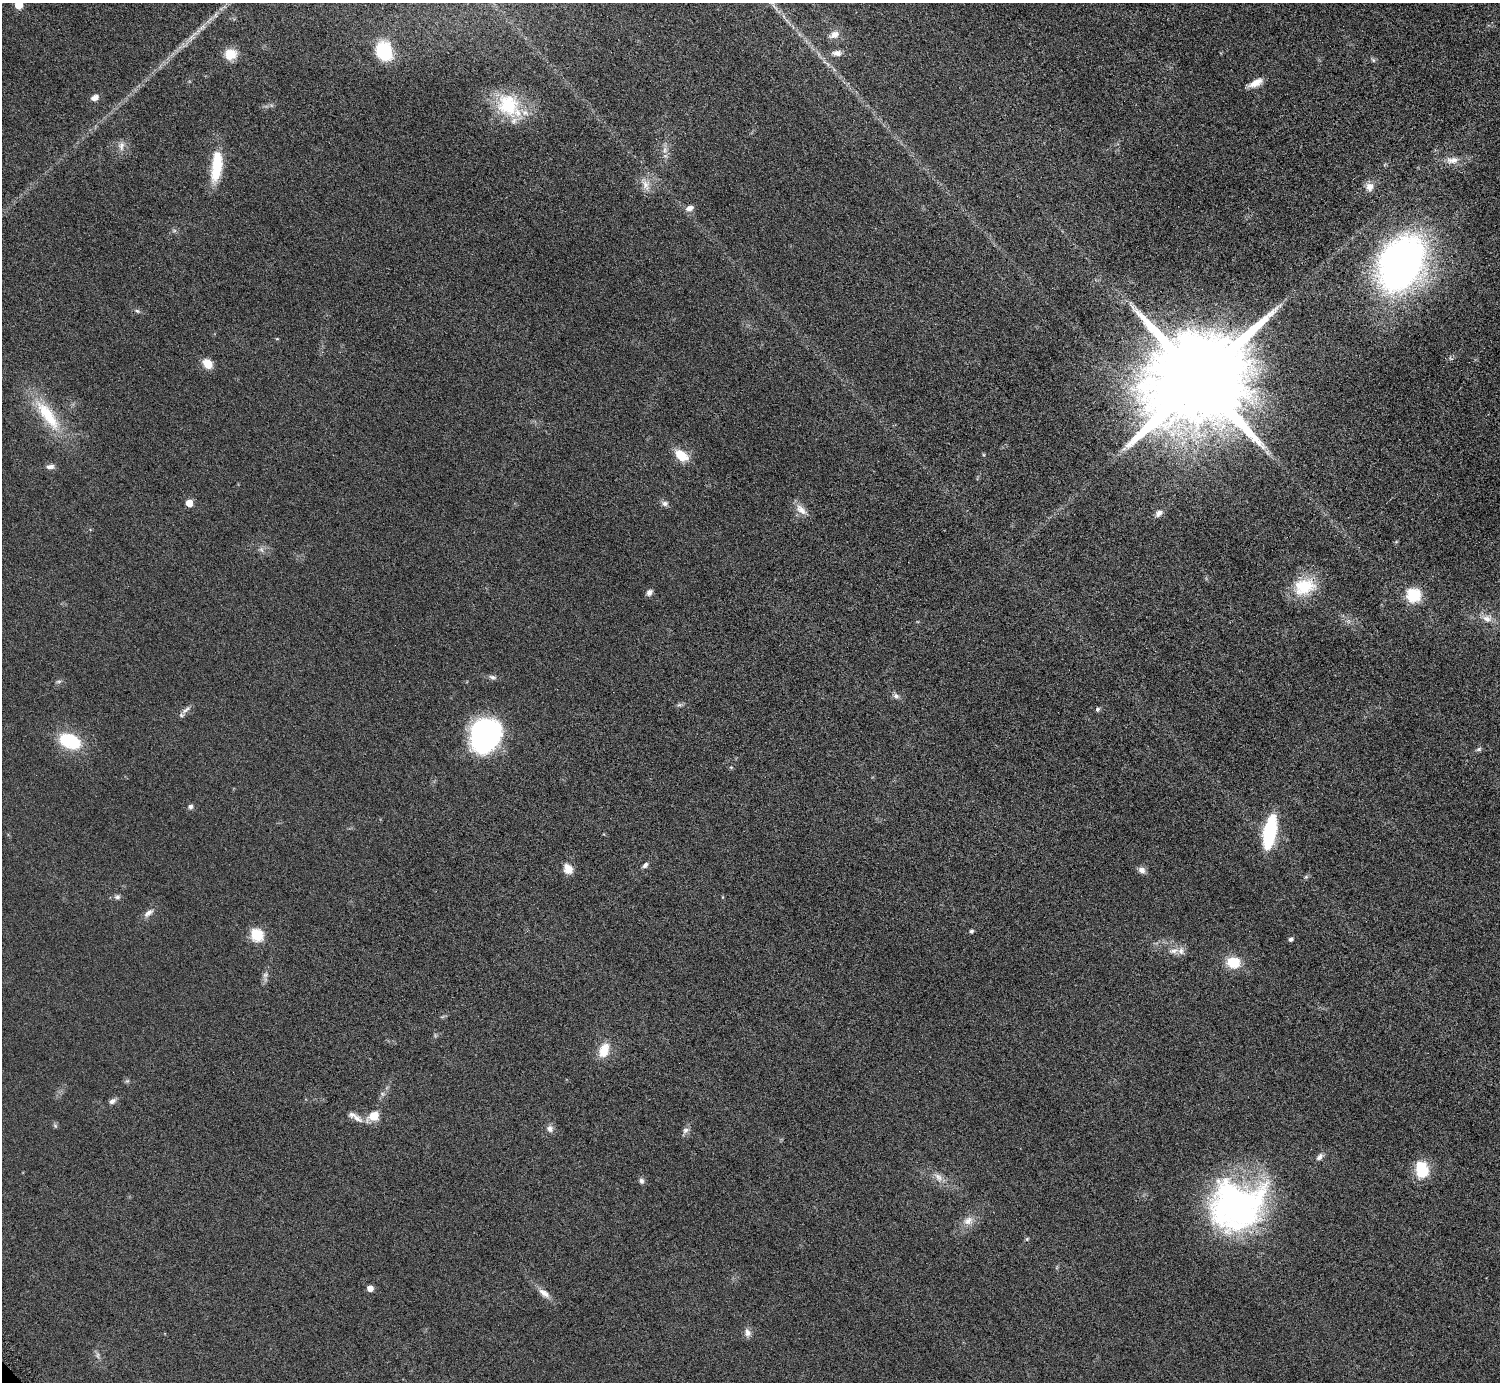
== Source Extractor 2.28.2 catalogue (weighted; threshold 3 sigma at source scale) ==
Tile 10 of 4 x 4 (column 2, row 3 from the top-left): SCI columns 1511-3008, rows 1557-2936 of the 6016 x 6014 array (HDU 1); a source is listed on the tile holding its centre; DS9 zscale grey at full resolution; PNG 1502 x 1384 px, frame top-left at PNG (2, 3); no overlay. Shown black and unused: <1% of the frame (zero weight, under 4 of 8 exposures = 1% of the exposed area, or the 3 px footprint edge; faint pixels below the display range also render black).
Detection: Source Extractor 2.28.2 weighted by HDU 2 'WHT'; one run over the whole footprint, this tile lists its part. Background 0.0609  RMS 0.0081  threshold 0.0331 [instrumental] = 3 sigma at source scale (4.09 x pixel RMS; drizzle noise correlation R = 1.36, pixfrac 0.8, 0.05/0.05 arcsec/px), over >= 5 px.
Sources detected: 78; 3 too faint to see at this stretch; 1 inside a brighter object's white glare — not listed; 3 inside a brighter listed object's ellipse — not listed separately; the other 71 listed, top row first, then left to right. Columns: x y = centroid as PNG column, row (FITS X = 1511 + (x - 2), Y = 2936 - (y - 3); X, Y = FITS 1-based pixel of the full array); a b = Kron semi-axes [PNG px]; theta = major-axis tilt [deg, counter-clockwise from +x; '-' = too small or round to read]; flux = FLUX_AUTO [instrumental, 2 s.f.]
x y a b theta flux
18 5 5 5 - 18
834 35 14 9 25 5.5
384 52 17 14 -72 41
837 53 13 8 4 4.1
230 54 11 9 7 16
1373 60 7 4 -45 1.2
1255 83 17 7 30 7.5
95 98 9 7 22 4
508 105 30 26 -60 43
121 146 14 7 87 4
665 150 9 6 82 3
1452 160 19 10 3 7.7
216 168 33 13 82 28
646 185 16 11 -75 7.4
1369 187 11 9 87 5.4
689 208 11 7 16 3.9
1402 264 43 31 61 400
137 311 6 5 - 1.3
277 339 5 3 - 0.63
207 364 10 8 -45 11
1199 379 28 24 35 20000
48 415 52 16 -54 36
681 455 13 9 -36 17
50 467 12 6 5 2.9
189 503 5 5 - 11
665 504 8 7 - 2.6
801 510 19 9 -43 6.8
1159 513 10 7 39 3.2
261 549 9 5 -59 2.1
1304 586 30 21 19 27
649 592 8 6 63 2.9
1413 595 6 6 - 100
1487 618 16 10 -7 6.7
493 677 11 5 -10 2.3
896 696 9 6 -22 2.4
679 705 7 4 18 1.4
1097 709 5 5 - 1.7
186 710 16 5 38 3.4
485 735 30 25 65 160
70 741 18 12 -24 48
1479 749 8 5 16 1.5
731 767 6 4 -1 0.88
190 806 7 6 - 2.1
1269 832 35 11 79 53
645 865 8 5 48 2.2
568 869 12 9 -54 8.1
1142 870 10 8 -32 3.3
117 897 7 6 - 2
148 913 16 7 39 4.1
971 931 4 4 - 1.7
257 935 6 6 - 80
1291 939 5 4 - 2.2
1174 951 15 7 12 4.9
1233 962 15 13 -13 17
265 975 8 6 27 2.2
604 1050 20 12 69 13
112 1101 10 6 25 2.8
373 1116 14 10 31 11
357 1118 18 8 -32 5.1
550 1128 9 8 - 3.2
685 1130 9 7 35 2.7
1319 1157 11 6 49 3
1422 1169 18 13 -79 23
938 1177 14 8 -53 5
641 1181 7 6 - 2.2
1236 1206 58 50 14 230
968 1221 14 10 34 6.6
1027 1239 5 4 - 0.97
370 1288 5 4 - 7.4
544 1293 18 8 -36 5.6
747 1333 11 8 -81 3.6
Isophote crosses this tile's border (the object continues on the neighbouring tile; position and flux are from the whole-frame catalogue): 1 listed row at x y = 18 5